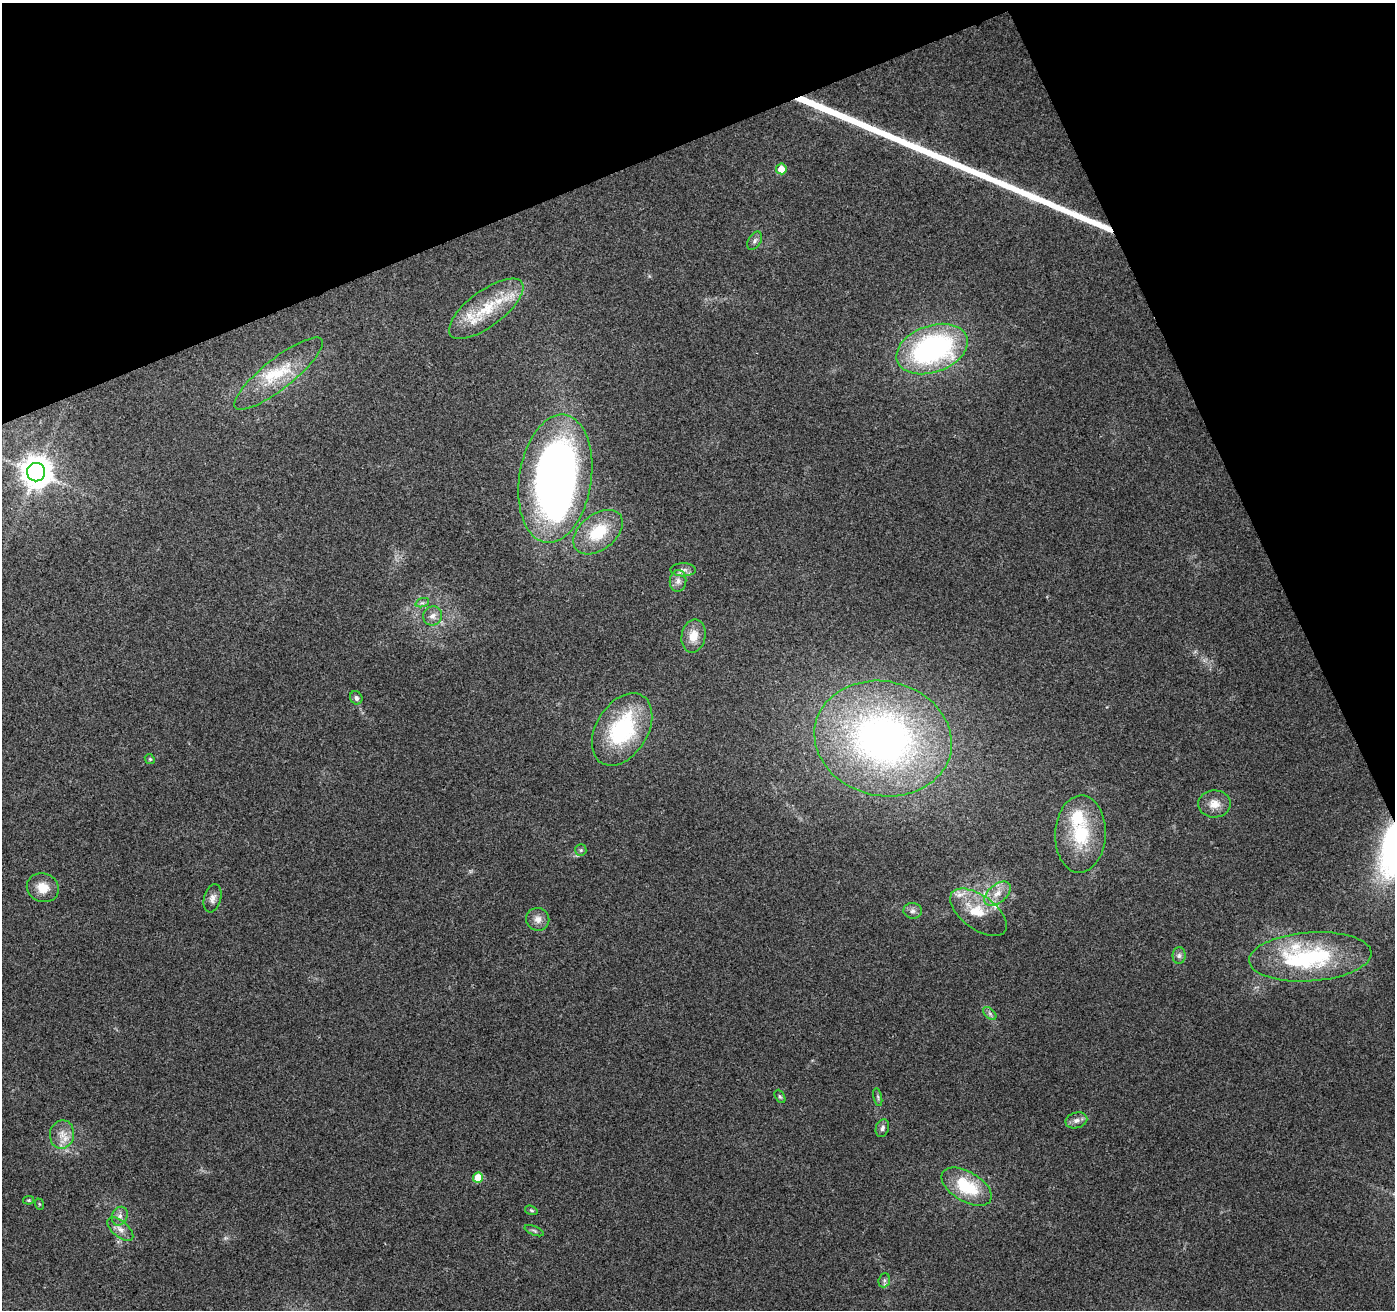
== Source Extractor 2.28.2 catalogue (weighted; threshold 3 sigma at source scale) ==
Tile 3 of 4 x 4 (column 3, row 1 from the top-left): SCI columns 2843-4235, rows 4093-5400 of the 5683 x 5510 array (HDU 1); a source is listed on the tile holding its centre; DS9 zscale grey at full resolution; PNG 1397 x 1312 px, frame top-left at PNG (2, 3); each listed source drawn as its Kron ellipse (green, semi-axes under 4 px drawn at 4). Shown black and unused: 21% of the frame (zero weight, under 3 of 4 exposures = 5% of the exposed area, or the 3 px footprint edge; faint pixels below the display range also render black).
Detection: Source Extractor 2.28.2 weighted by HDU 2 'WHT'; one run over the whole footprint, this tile lists its part. Background 0.0469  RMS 0.0053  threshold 0.0238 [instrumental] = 3 sigma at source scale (4.5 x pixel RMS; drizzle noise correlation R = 1.50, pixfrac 1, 0.0396/0.0396 arcsec/px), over >= 5 px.
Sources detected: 51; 2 inside a brighter object's white glare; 1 long thin detection or spike segment (spike, bleed or trail) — neither listed nor drawn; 5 inside a brighter listed object's ellipse — not listed separately; the other 43 listed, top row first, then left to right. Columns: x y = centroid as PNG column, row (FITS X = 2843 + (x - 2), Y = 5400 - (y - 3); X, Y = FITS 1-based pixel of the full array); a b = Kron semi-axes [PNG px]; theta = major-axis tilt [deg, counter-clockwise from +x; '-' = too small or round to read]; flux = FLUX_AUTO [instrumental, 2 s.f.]
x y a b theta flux
781 169 5 5 - 6.9
755 241 10 6 60 1.7
486 309 44 18 37 26
932 349 37 23 20 120
279 374 55 15 38 23
36 472 9 9 - 920
555 479 64 36 81 330
598 532 28 18 38 23
683 570 13 6 -1 2.5
678 581 11 8 83 3.1
422 603 7 4 17 1.2
433 616 10 9 - 3
693 636 17 12 78 7.7
356 698 7 6 - 1.6
622 729 39 25 58 55
883 739 69 57 -13 250
150 759 5 4 - 0.67
1214 804 16 13 2 6.4
1080 834 38 25 88 32
581 850 6 5 - 0.96
43 888 16 14 -22 7.9
998 894 15 9 38 6
212 898 14 8 73 3.1
913 911 9 8 - 2.1
978 912 33 17 -36 15
538 919 12 11 - 3.9
1179 956 8 6 89 1.7
1310 957 61 24 4 60
990 1013 8 5 -45 1.4
780 1096 7 4 -61 0.89
878 1097 9 3 -78 1
1076 1120 11 8 14 2.7
882 1128 9 6 72 1.7
62 1134 14 12 79 6.2
478 1178 5 5 - 15
967 1187 28 15 -31 25
29 1200 5 4 - 0.59
39 1204 6 3 -71 0.52
531 1210 6 4 -19 0.82
120 1216 9 7 67 2.6
120 1229 15 8 -40 3.8
534 1231 10 4 -22 1.2
884 1280 7 5 70 1.2